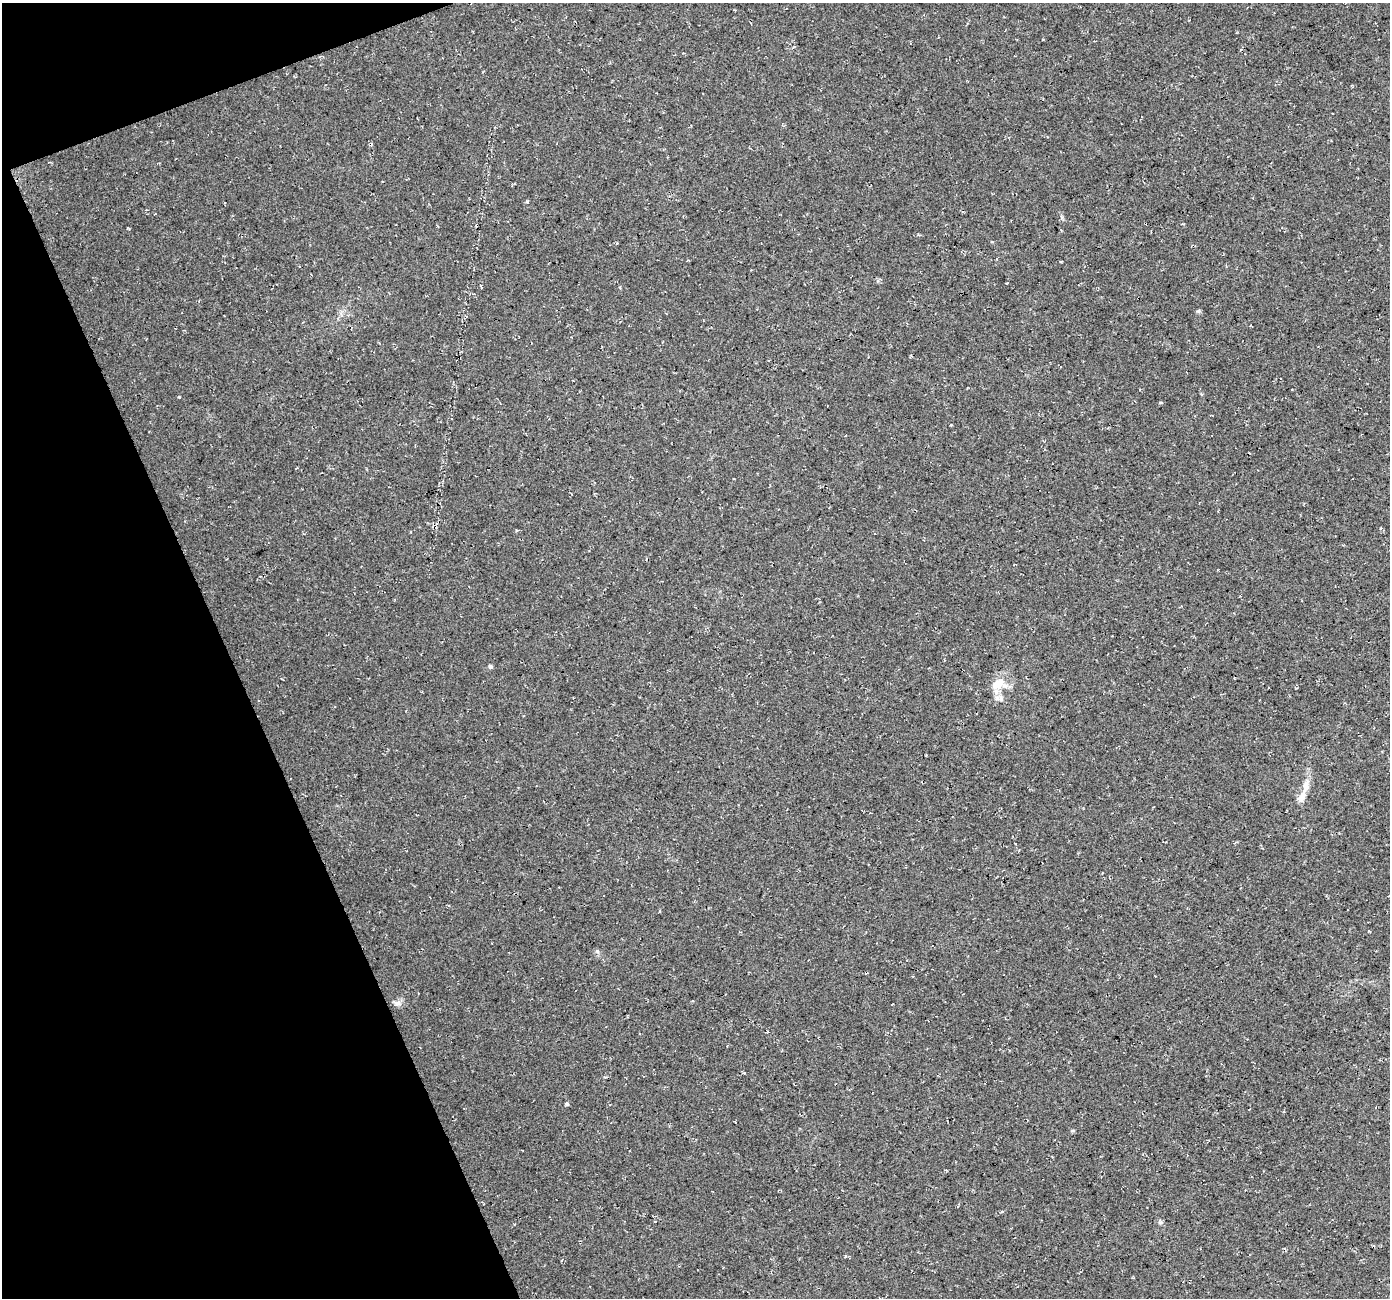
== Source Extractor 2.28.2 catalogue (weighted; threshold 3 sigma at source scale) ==
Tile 5 of 4 x 4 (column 1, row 2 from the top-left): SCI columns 2-1389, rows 2728-4023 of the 5553 x 5399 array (HDU 1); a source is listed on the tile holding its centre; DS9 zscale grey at full resolution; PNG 1392 x 1300 px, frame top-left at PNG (2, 3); no overlay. Shown black and unused: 19% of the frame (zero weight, under 3 of 4 exposures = <1% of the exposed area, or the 3 px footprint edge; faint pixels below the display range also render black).
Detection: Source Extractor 2.28.2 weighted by HDU 2 'WHT'; one run over the whole footprint, this tile lists its part. Background 0.0328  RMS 0.0079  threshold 0.0356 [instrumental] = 3 sigma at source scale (4.5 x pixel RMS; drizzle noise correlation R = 1.50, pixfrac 1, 0.0396/0.0396 arcsec/px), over >= 5 px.
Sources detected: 14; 1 cosmic-ray / hot-pixel residue — not listed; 2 inside a brighter listed object's ellipse — not listed separately; the other 11 listed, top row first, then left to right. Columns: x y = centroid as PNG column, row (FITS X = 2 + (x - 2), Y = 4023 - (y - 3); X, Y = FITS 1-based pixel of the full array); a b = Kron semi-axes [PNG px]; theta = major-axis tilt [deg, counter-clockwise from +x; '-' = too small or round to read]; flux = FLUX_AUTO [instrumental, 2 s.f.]
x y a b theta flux
527 201 4 3 - 1.8
1198 311 6 5 - 1.2
1160 402 5 3 - 0.96
951 425 3 3 - 0.51
490 666 5 4 - 1.9
998 683 24 13 28 12
1306 786 20 8 78 7.6
397 1003 11 7 8 3.4
743 1073 5 2 - 0.86
566 1104 5 4 - 1.2
1160 1222 6 6 - 1.5
Unlisted compact peaks at least as high as the median listed source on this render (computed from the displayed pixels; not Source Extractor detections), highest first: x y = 179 397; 597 951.